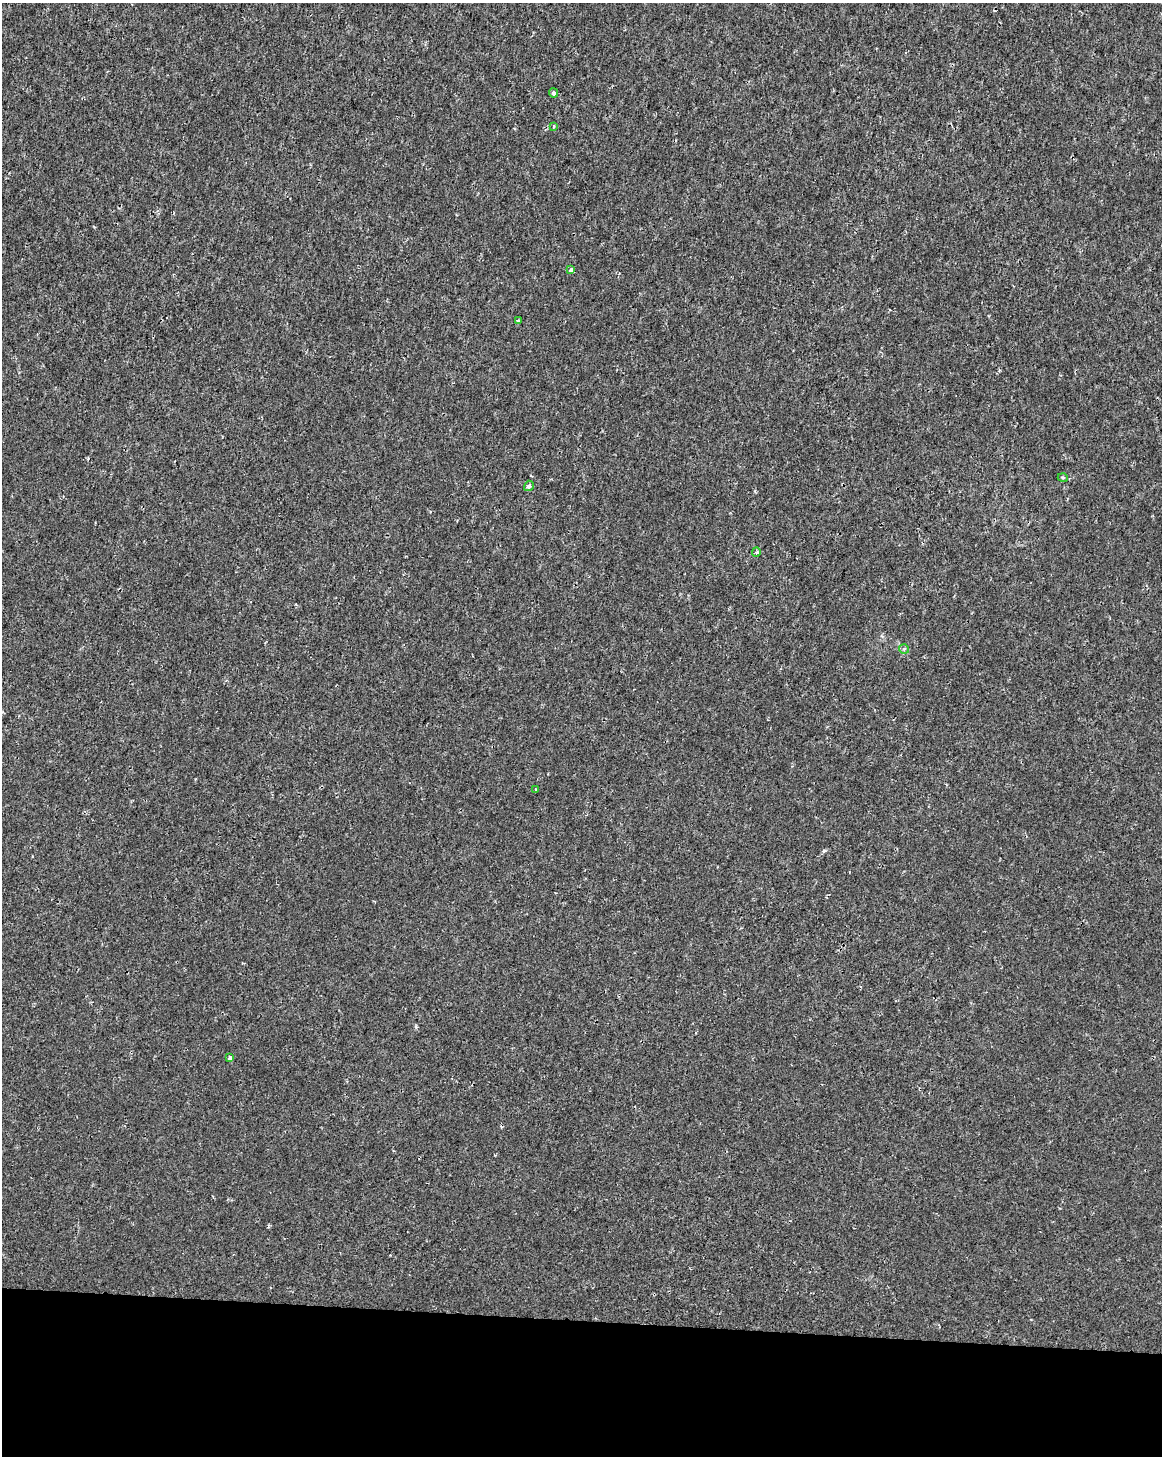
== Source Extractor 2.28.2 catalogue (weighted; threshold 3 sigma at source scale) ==
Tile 10 of 4 x 3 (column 2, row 3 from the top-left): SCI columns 1167-2326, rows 284-1737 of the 4645 x 4872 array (HDU 1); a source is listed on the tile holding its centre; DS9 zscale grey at full resolution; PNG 1164 x 1458 px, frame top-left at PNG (2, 3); each listed source drawn as its Kron ellipse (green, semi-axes under 4 px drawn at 4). Shown black and unused: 9% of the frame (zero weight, under 2 of 3 exposures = <1% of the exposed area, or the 3 px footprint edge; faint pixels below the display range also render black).
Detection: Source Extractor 2.28.2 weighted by HDU 2 'WHT'; one run over the whole footprint, this tile lists its part. Background 1.15e-04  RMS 0.002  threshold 0.00912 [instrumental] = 3 sigma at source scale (4.5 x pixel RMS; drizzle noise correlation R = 1.50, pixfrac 1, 0.0396/0.0396 arcsec/px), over >= 5 px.
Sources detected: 10; all 10 listed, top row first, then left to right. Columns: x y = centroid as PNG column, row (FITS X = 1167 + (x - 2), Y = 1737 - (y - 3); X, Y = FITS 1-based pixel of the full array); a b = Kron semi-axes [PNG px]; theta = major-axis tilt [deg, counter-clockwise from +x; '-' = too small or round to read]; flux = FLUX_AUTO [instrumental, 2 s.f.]
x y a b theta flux
554 93 4 4 - 0.56
554 126 4 3 - 0.4
571 270 4 3 - 0.75
519 321 4 3 - 0.43
1063 478 5 3 - 0.21
529 486 5 4 - 0.53
756 552 5 4 - 0.29
904 649 5 5 - 0.32
536 789 3 2 - 0.25
230 1058 4 3 - 0.83